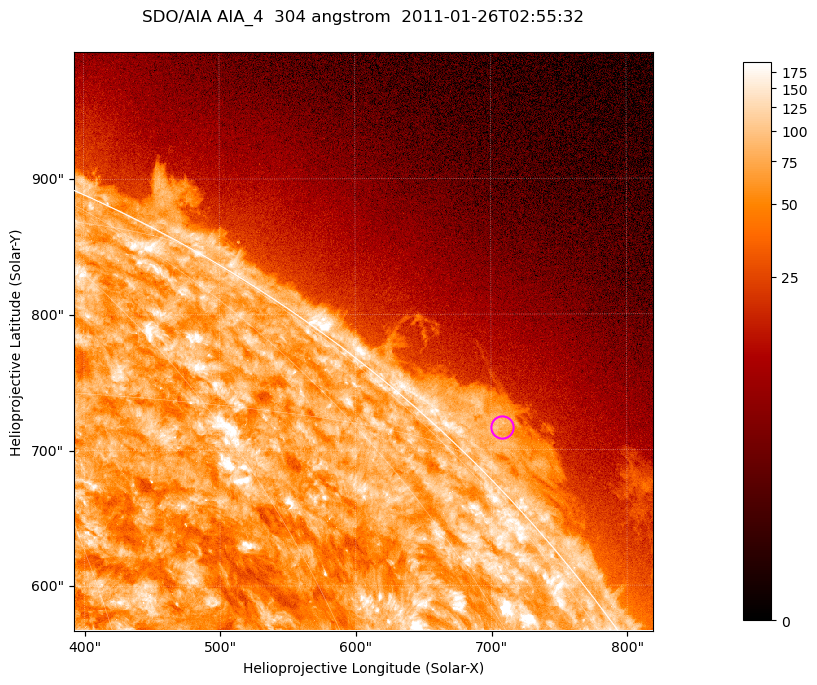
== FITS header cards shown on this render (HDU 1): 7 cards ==
TELESCOP= 'SDO/AIA '           / For AIA: SDO/AIA
INSTRUME= 'AIA_4   '           / For AIA: AIA_ATA1, AIA_ATA2, AIA_ATA3 or AIA_AT
WAVELNTH=                  304 / [angstrom] Wavelength
WAVEUNIT= 'angstrom'           / Wavelength unit: angstrom
DATE-OBS= '2011-01-26T02:55:32.125' / [ISO] Date when observation started; ISO 8
CTYPE1  = 'HPLN-TAN'           / CTYPE1; Typically HPLN
CTYPE2  = 'HPLT-TAN'           / CTYPE2; Typically HPLT

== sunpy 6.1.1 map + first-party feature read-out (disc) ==
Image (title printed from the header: SDO/AIA AIA_4  304 angstrom  2011-01-26T02:55:32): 711 x 711 px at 0.6 arcsec/px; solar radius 975 arcsec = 1624 px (partial field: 2.6% of the solar disc is inside the frame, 42% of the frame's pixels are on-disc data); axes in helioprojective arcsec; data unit not stated in the header (colour bar unlabelled)
Orientation: roll -0.132 deg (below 1 deg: not rotated)
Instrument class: DISC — disc imager (sunpy class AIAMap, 304 A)
Bright regions (active regions / flare kernels): reference = the on-disc median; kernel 7 px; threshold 5 sigma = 121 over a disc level ~73.3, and >= 1.15x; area >= 505 px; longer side >= 9 px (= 5.4 arcsec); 0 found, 0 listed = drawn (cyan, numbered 1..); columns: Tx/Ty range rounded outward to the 2 arcsec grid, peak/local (2 s.f.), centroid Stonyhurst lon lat
Off-limb structures (1.02-1.3 R_sun): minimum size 252 px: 3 found; the strongest spans PA ~310..320 deg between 1.02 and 1.06 R_sun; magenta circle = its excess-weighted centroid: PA ~315 deg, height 1.03 R_sun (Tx ~708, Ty ~718 arcsec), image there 3.3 x the reference